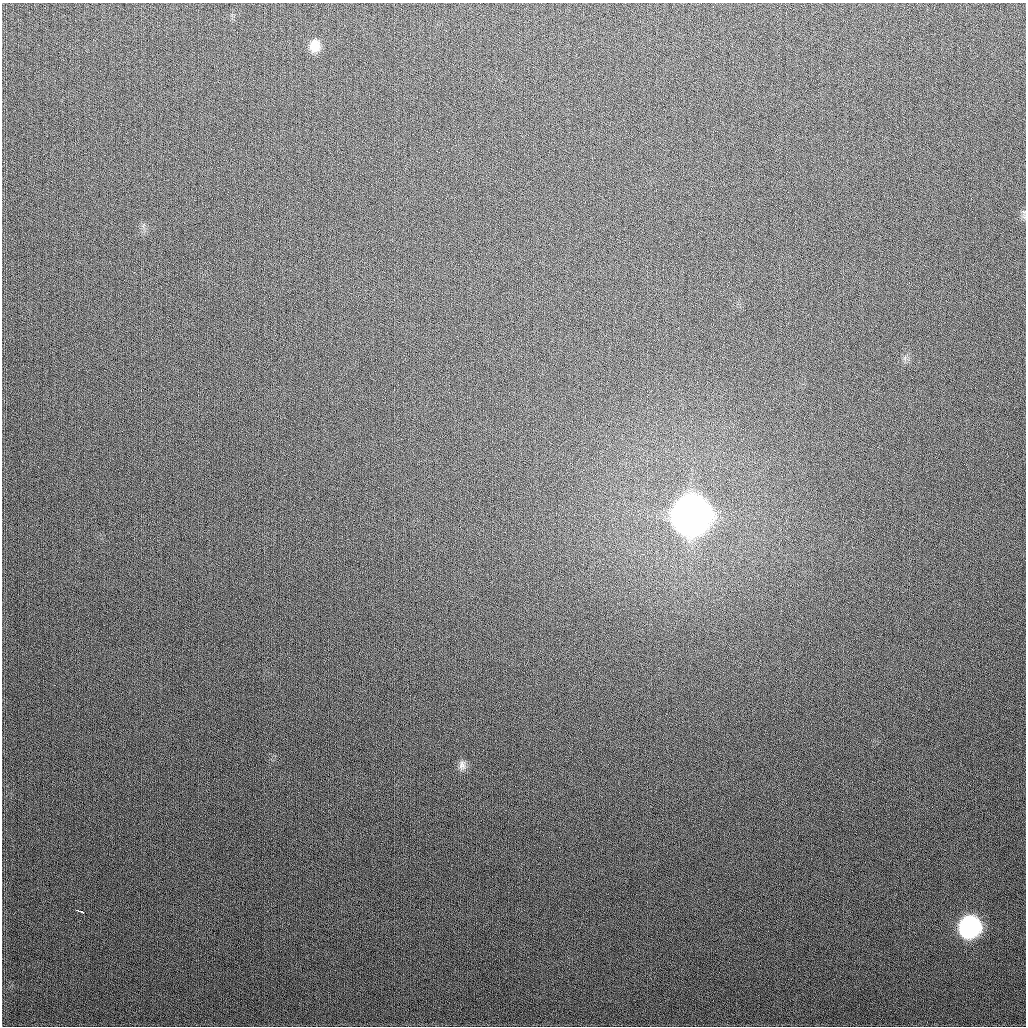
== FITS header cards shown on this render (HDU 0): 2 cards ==
NAXIS1  =                 1024
NAXIS2  =                 1024

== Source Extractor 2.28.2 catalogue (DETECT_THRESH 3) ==
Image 1024 x 1024 px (HDU 0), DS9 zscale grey, 1 PNG px = 1 image px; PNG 1028 x 1028 px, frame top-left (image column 1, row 1024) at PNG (2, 3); no overlay
Background 284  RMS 12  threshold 34.7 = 3 sigma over >= 5 px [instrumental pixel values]
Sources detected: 5; all 5 listed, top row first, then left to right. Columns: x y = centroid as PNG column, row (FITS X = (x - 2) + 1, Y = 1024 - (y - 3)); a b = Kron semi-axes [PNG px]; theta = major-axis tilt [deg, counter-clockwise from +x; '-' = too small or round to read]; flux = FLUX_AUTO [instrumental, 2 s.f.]
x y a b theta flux
315 46 13 10 85 9.7e+03
691 515 17 16 - 3.0e+06
462 765 14 9 83 4.6e+03
80 911 7 3 -20 4.2e+03
970 927 14 13 - 2.0e+05